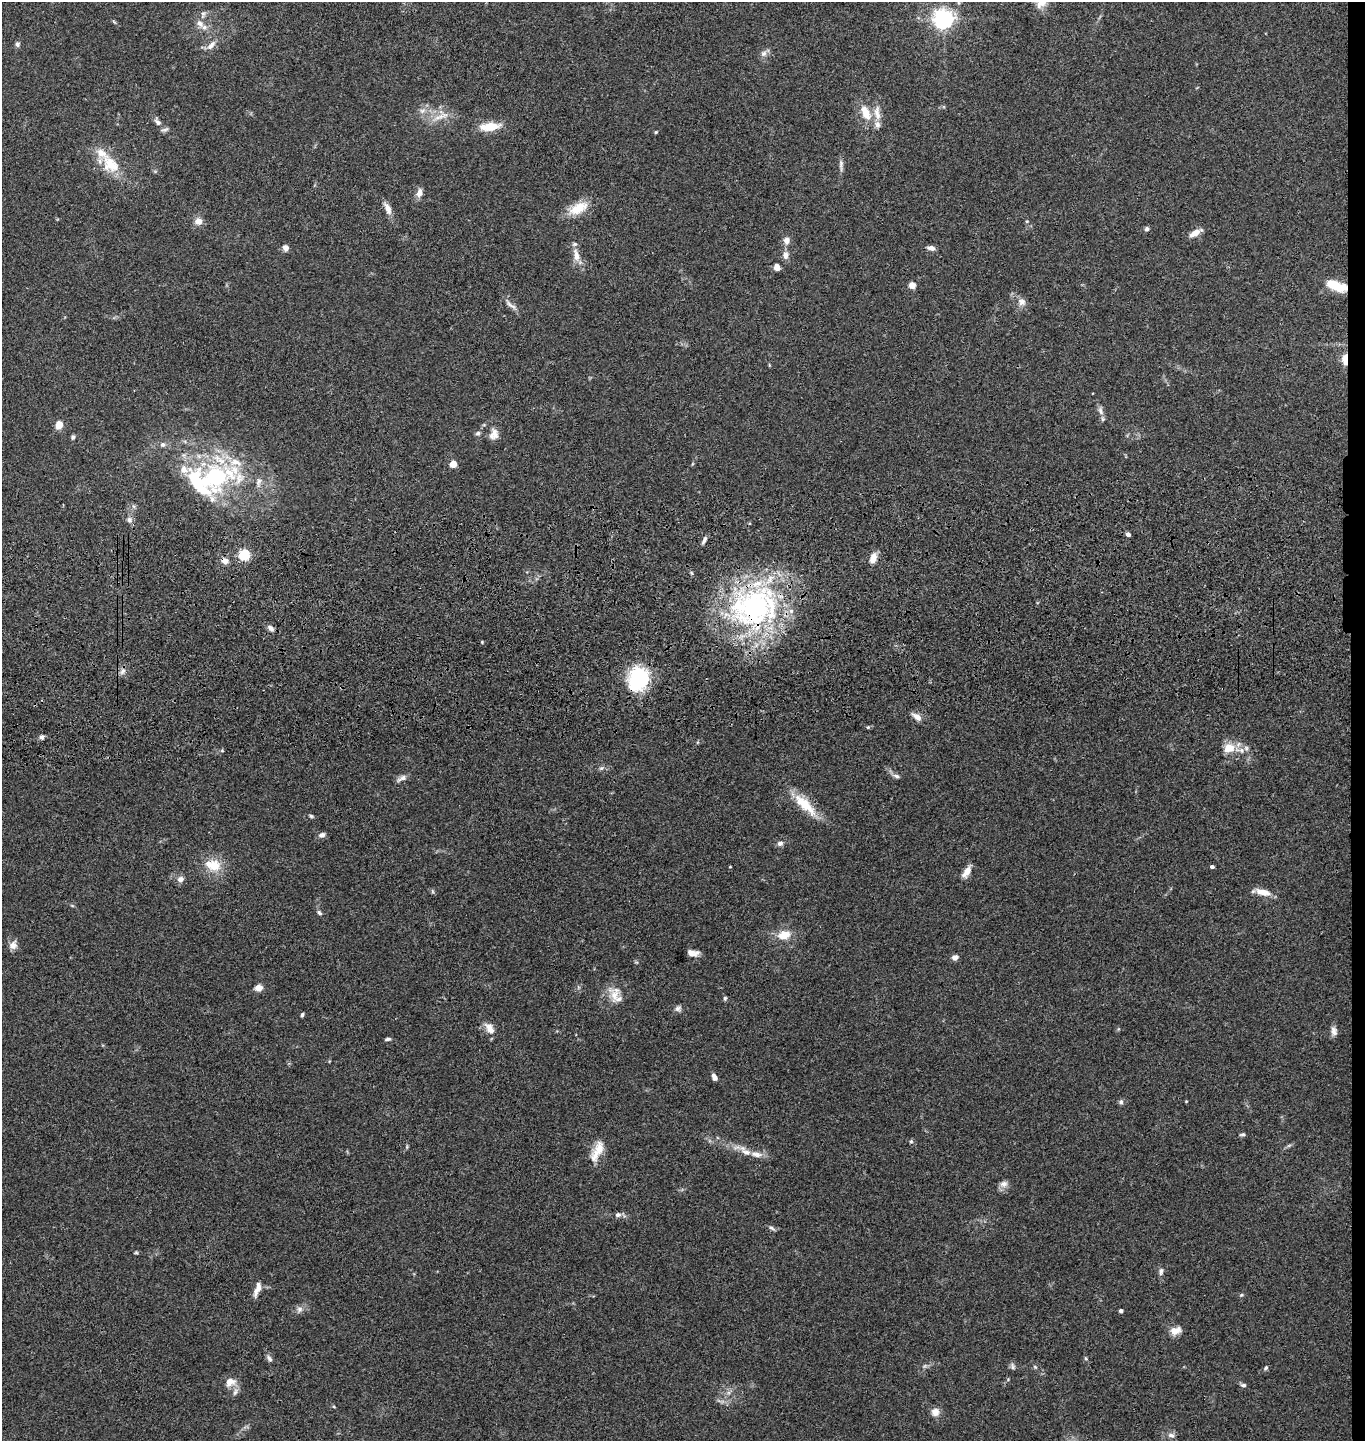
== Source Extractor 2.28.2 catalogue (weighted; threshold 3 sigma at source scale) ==
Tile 6 of 3 x 3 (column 3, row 2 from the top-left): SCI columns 2871-4233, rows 1555-2993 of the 4367 x 4546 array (HDU 1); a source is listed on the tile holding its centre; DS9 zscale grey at full resolution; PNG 1367 x 1443 px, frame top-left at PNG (2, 2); no overlay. Shown black and unused: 1% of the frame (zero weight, under 3 of 4 exposures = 6% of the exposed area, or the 3 px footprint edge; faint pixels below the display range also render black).
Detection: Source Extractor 2.28.2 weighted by HDU 2 'WHT'; one run over the whole footprint, this tile lists its part. Background 0.0845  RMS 0.0061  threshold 0.0274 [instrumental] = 3 sigma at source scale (4.5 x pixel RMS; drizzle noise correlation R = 1.50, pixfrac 1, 0.05/0.05 arcsec/px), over >= 5 px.
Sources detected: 122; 9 inside a brighter listed object's ellipse — not listed separately; the other 113 listed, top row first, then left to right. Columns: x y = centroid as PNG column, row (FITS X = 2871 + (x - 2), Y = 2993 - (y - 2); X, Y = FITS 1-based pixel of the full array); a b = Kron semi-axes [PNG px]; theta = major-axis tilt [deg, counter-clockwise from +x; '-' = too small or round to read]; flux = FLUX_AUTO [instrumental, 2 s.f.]
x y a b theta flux
1041 2 12 10 39 8
203 15 11 5 80 1.8
943 19 7 6 - 350
200 23 12 8 -45 4.3
17 44 6 6 - 1.4
211 45 15 7 44 3.8
764 53 9 7 43 2.4
422 111 8 7 - 2.4
866 113 21 11 -63 10
439 117 24 6 28 5.9
158 122 12 7 -49 2.5
490 127 24 9 6 12
656 132 4 3 - 0.73
111 164 28 19 -45 18
841 165 17 5 89 2.4
419 193 9 7 73 4.3
388 208 17 7 -64 4.4
578 208 25 12 26 13
198 221 8 7 - 4.7
1027 221 5 4 - 0.62
1147 229 6 5 - 1.3
1195 233 13 5 29 6.5
786 240 9 8 - 3.4
285 248 8 6 -62 2.7
931 248 8 5 -6 3
576 255 18 8 -78 6
785 255 9 7 86 3.2
777 267 6 5 - 4.2
912 285 6 6 - 4.7
1336 286 21 9 -20 15
1022 302 10 10 - 3.4
511 305 20 5 -38 2.9
1345 359 7 3 90 37
1100 411 14 6 -67 2.8
59 425 7 6 - 8.7
478 433 6 5 - 1.4
494 434 13 10 74 4.4
73 437 5 4 - 1.2
163 444 7 7 - 1.7
235 462 21 10 -10 11
453 464 5 4 - 13
216 475 14 9 11 84
258 482 15 6 83 3.1
198 484 51 25 -42 51
129 520 8 7 - 2.1
1128 534 5 4 - 1.9
704 540 10 4 63 1.9
244 555 5 5 - 60
873 558 13 8 75 5.1
225 561 8 6 -19 3.6
692 573 6 3 -69 0.8
754 607 65 53 62 130
270 628 9 6 -45 2.3
123 671 9 6 42 2.4
639 679 10 9 - 130
917 717 14 7 -34 3.9
868 727 5 5 - 0.79
42 737 6 5 - 1.8
1229 748 15 11 12 9.7
1246 748 7 6 - 1.7
601 768 6 4 -16 1
897 776 9 5 -26 1.9
402 778 14 6 28 2.6
805 805 38 12 -43 16
311 816 5 4 - 0.89
322 835 8 6 24 2.3
780 843 8 6 14 2
214 866 16 14 29 12
730 867 3 2 - 0.46
1212 867 4 3 - 1.3
967 871 13 6 58 5.9
180 879 9 8 - 2.7
432 891 6 4 -71 0.82
1263 892 20 8 -12 7
319 913 8 5 -45 1.3
784 935 15 10 12 8.8
13 945 11 9 62 3.7
693 953 10 5 -6 3.7
955 957 7 5 21 2.9
259 988 7 6 - 5.3
614 995 23 12 -64 8.1
725 998 5 4 - 1
678 1008 9 7 31 2
302 1015 5 3 - 0.92
489 1028 16 9 -54 5.4
1334 1031 12 7 -73 2.9
388 1039 7 4 10 1.2
714 1077 8 5 -64 2.7
1186 1101 4 3 - 0.44
1121 1102 6 6 - 1.5
1242 1134 8 4 9 1
911 1141 5 4 - 0.87
597 1151 29 10 64 9.7
746 1152 18 7 -17 5.6
1004 1184 11 9 16 3.1
618 1215 7 6 - 2.1
772 1228 9 5 -25 1.5
136 1253 6 4 -1 0.72
1161 1271 10 6 80 1.9
257 1289 19 6 70 4.5
1241 1295 5 5 - 0.8
299 1309 9 8 - 2.5
1121 1311 4 3 - 1.6
1175 1330 13 9 18 5.6
269 1358 10 5 -50 1.6
1013 1367 8 6 -89 1.5
1035 1367 5 4 - 0.74
1266 1368 6 5 - 1
230 1382 14 11 11 5.9
1243 1385 7 5 -14 1.5
235 1392 11 5 71 2.3
935 1412 9 9 - 4.3
1171 1435 10 6 -15 2.2
Overlapping masked pixels (flux is a lower limit): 5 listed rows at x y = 1336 286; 1345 359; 225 561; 754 607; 639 679
Isophote crosses this tile's border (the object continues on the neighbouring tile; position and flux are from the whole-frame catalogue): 1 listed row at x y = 1041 2